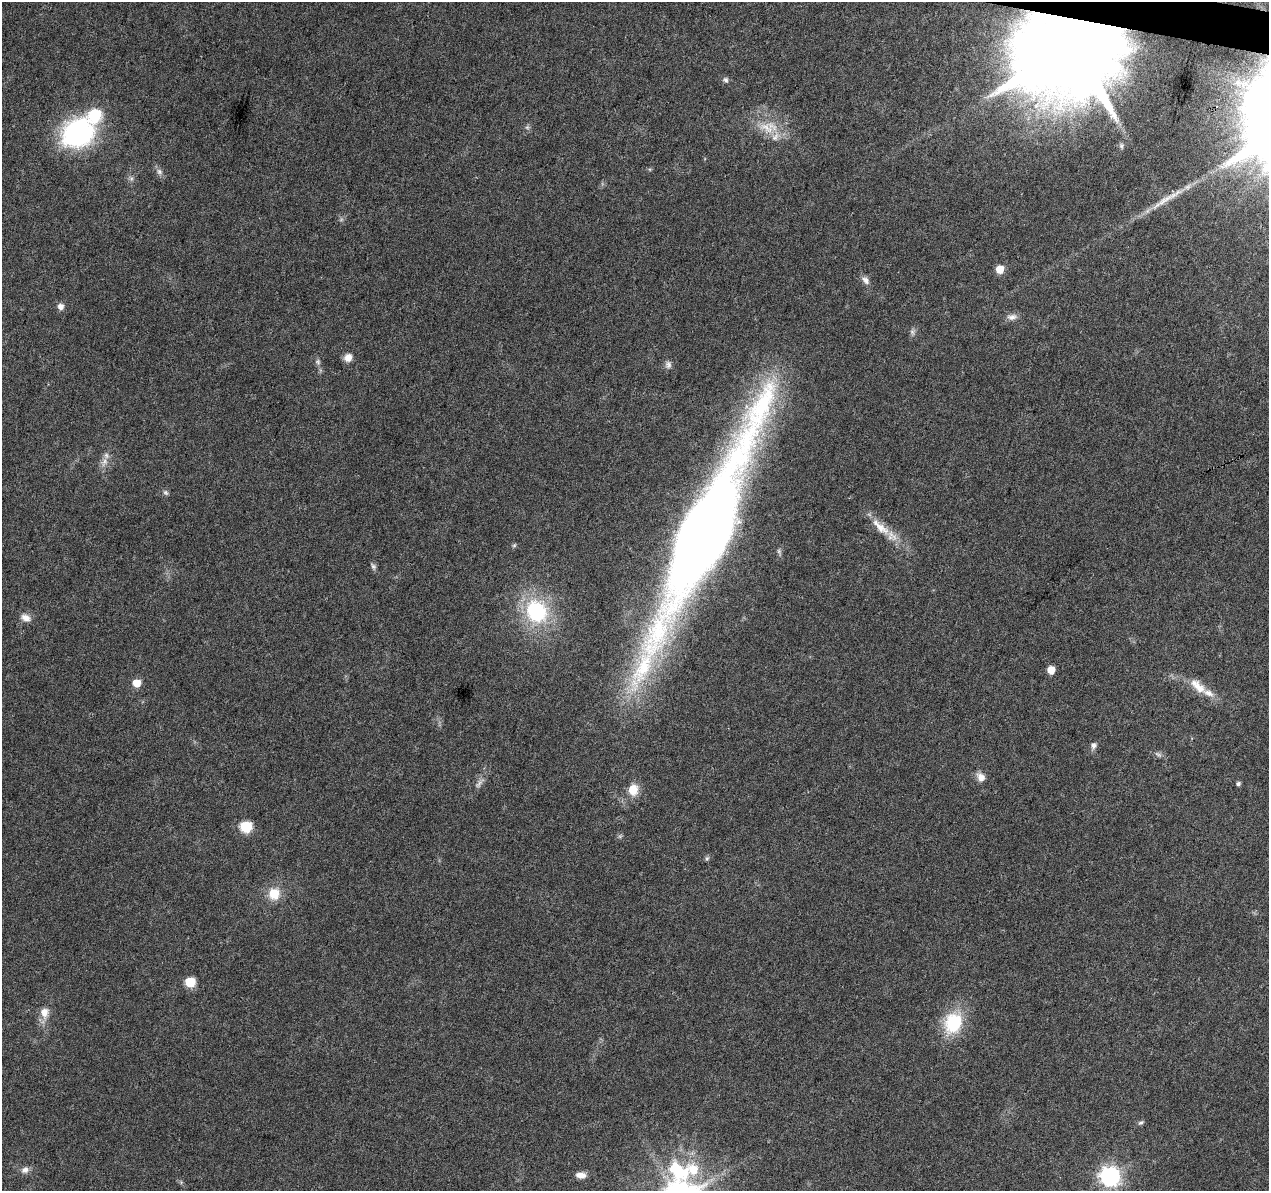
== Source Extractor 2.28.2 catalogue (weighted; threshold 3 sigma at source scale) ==
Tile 10 of 4 x 4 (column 2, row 3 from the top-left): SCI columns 1274-2540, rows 1473-2661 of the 5074 x 5261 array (HDU 1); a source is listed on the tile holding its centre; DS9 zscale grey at full resolution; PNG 1271 x 1193 px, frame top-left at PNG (2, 2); no overlay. Shown black and unused: <1% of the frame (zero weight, under 3 of 6 exposures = <1% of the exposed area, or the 3 px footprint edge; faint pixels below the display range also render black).
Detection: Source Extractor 2.28.2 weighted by HDU 2 'WHT'; one run over the whole footprint, this tile lists its part. Background 0.0432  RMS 0.0035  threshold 0.0145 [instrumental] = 3 sigma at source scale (4.09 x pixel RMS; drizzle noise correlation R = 1.36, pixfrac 0.8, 0.0396/0.0396 arcsec/px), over >= 5 px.
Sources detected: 47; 3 inside a brighter listed object's ellipse — not listed separately; the other 44 listed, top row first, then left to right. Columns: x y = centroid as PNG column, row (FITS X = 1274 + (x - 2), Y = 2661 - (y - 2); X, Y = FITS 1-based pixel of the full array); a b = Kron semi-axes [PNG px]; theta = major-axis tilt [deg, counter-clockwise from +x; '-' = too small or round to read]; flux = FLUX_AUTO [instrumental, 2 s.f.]
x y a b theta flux
1072 47 27 22 60 9300
725 80 8 7 - 0.93
527 127 6 6 - 0.71
768 127 31 16 -3 9.1
78 133 29 24 31 61
1121 146 9 5 -80 0.71
159 172 10 8 -61 1.4
1163 201 46 7 34 6.5
1000 269 6 6 - 6.3
865 280 13 8 -46 1.8
61 307 7 7 - 1.9
1012 317 15 8 7 2
912 332 9 6 -79 1
348 358 9 8 - 2.9
318 362 8 6 -89 0.9
668 365 10 8 -88 1.4
104 462 14 9 66 2.6
165 492 8 6 -44 0.81
880 527 36 11 -41 7.4
703 532 196 34 65 540
514 545 6 5 - 0.54
373 566 9 6 -62 0.94
536 611 26 22 -62 31
26 618 14 9 -32 2.5
1051 670 6 5 - 5.1
137 683 6 6 - 5.6
1198 686 29 12 -42 6.4
1094 745 8 7 - 1.4
1158 754 12 5 -35 1
981 777 12 9 -56 2.5
479 783 19 6 50 2
1238 784 6 5 - 0.79
633 790 14 11 84 5.4
246 827 7 6 - 24
707 858 7 5 73 0.62
274 894 14 13 - 6.6
190 982 6 6 - 15
44 1013 16 12 87 3.7
953 1023 22 18 67 19
1141 1123 8 5 29 0.76
25 1170 11 9 24 1.8
581 1175 12 7 -3 2.4
1110 1176 8 8 - 190
181 1182 5 5 - 0.47
Overlapping masked pixels (flux is a lower limit): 1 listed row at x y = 1072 47